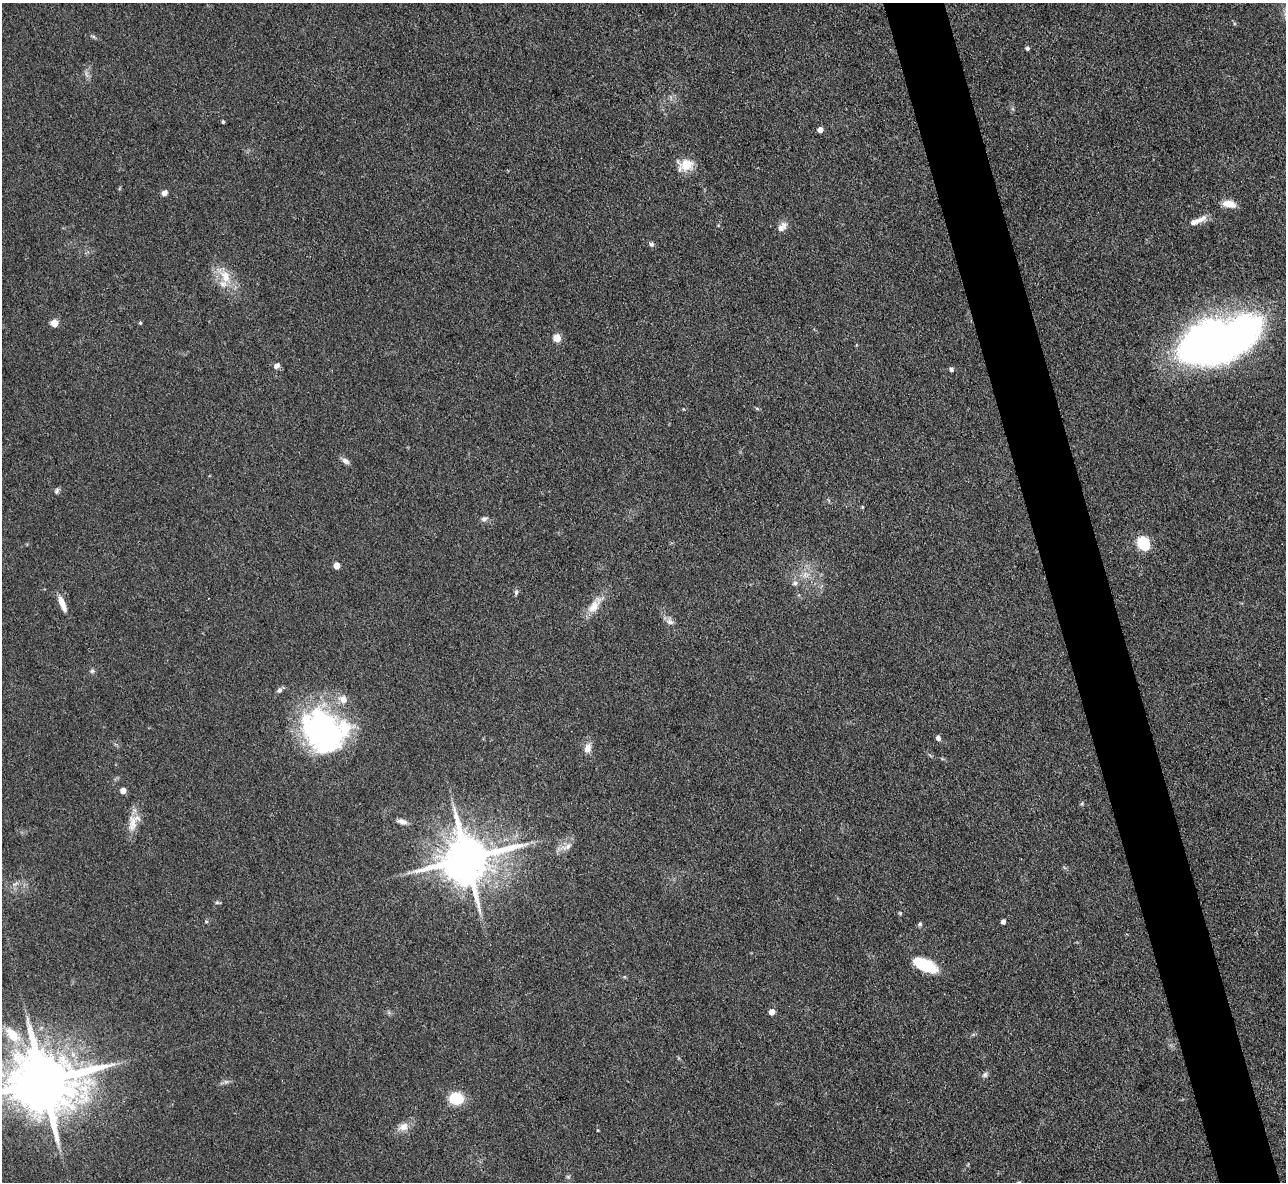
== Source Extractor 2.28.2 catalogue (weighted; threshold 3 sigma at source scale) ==
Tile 6 of 4 x 4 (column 2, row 2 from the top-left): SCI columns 1285-2568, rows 2619-3798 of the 5139 x 5115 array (HDU 1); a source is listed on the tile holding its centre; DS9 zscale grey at full resolution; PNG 1288 x 1184 px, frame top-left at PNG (2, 3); no overlay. Shown black and unused: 5% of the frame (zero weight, under 3 of 4 exposures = <1% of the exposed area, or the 3 px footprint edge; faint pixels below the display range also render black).
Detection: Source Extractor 2.28.2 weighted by HDU 2 'WHT'; one run over the whole footprint, this tile lists its part. Background 0.059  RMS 0.0053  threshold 0.0241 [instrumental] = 3 sigma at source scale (4.5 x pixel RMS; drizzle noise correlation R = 1.50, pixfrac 1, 0.05/0.05 arcsec/px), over >= 5 px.
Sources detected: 58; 2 too faint to see at this stretch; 1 inside a brighter object's white glare — not listed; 3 inside a brighter listed object's ellipse — not listed separately; the other 52 listed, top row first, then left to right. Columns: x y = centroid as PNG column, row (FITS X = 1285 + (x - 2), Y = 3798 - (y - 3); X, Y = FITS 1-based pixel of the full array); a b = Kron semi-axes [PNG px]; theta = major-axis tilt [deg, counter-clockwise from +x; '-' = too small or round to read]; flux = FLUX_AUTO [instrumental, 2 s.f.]
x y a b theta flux
1027 48 4 4 - 1.5
223 122 4 3 - 0.74
820 130 4 4 - 5.2
685 165 18 14 9 10
165 193 7 6 - 2.2
1229 204 16 8 -9 6
1197 221 24 6 23 5.5
782 227 14 9 46 3.5
651 244 7 6 - 1.2
225 276 22 13 -67 11
54 323 5 5 - 12
140 323 5 4 - 0.64
557 338 5 5 - 17
1208 341 79 37 20 310
277 366 9 7 39 2.2
951 370 6 5 - 1.1
345 461 11 7 -34 2.2
57 491 9 5 71 1.2
484 519 10 6 20 1.7
1143 544 12 9 -63 20
336 565 5 4 - 8.7
795 583 8 6 19 1.7
516 592 7 5 90 1.2
62 604 20 6 -68 5.9
594 606 27 11 53 8.7
670 622 12 7 -33 2.6
92 671 6 6 - 1.1
279 690 7 6 - 1.6
323 732 52 45 -35 120
938 738 5 5 - 2
587 748 12 8 72 4.3
123 791 4 4 - 6.2
402 822 13 6 -13 2.7
132 824 26 12 86 7.5
567 846 18 8 22 4.4
467 859 15 13 19 2900
15 884 9 4 31 1.5
217 902 7 4 0 0.83
900 913 5 5 - 0.68
206 921 6 4 0 0.66
1003 922 4 4 - 2.3
920 924 6 5 - 1.1
926 966 23 11 -25 23
772 1012 5 4 - 5.9
12 1035 27 14 -46 13
985 1075 8 6 55 1.6
43 1081 19 16 3 5300
226 1082 7 4 0 1.3
456 1098 15 11 -9 18
403 1127 16 11 24 5
598 1130 4 3 - 0.41
568 1177 6 4 0 0.8
Overlapping masked pixels (flux is a lower limit): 2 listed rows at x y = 467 859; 43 1081
Isophote crosses this tile's border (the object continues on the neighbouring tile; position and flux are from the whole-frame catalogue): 1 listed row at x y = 43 1081